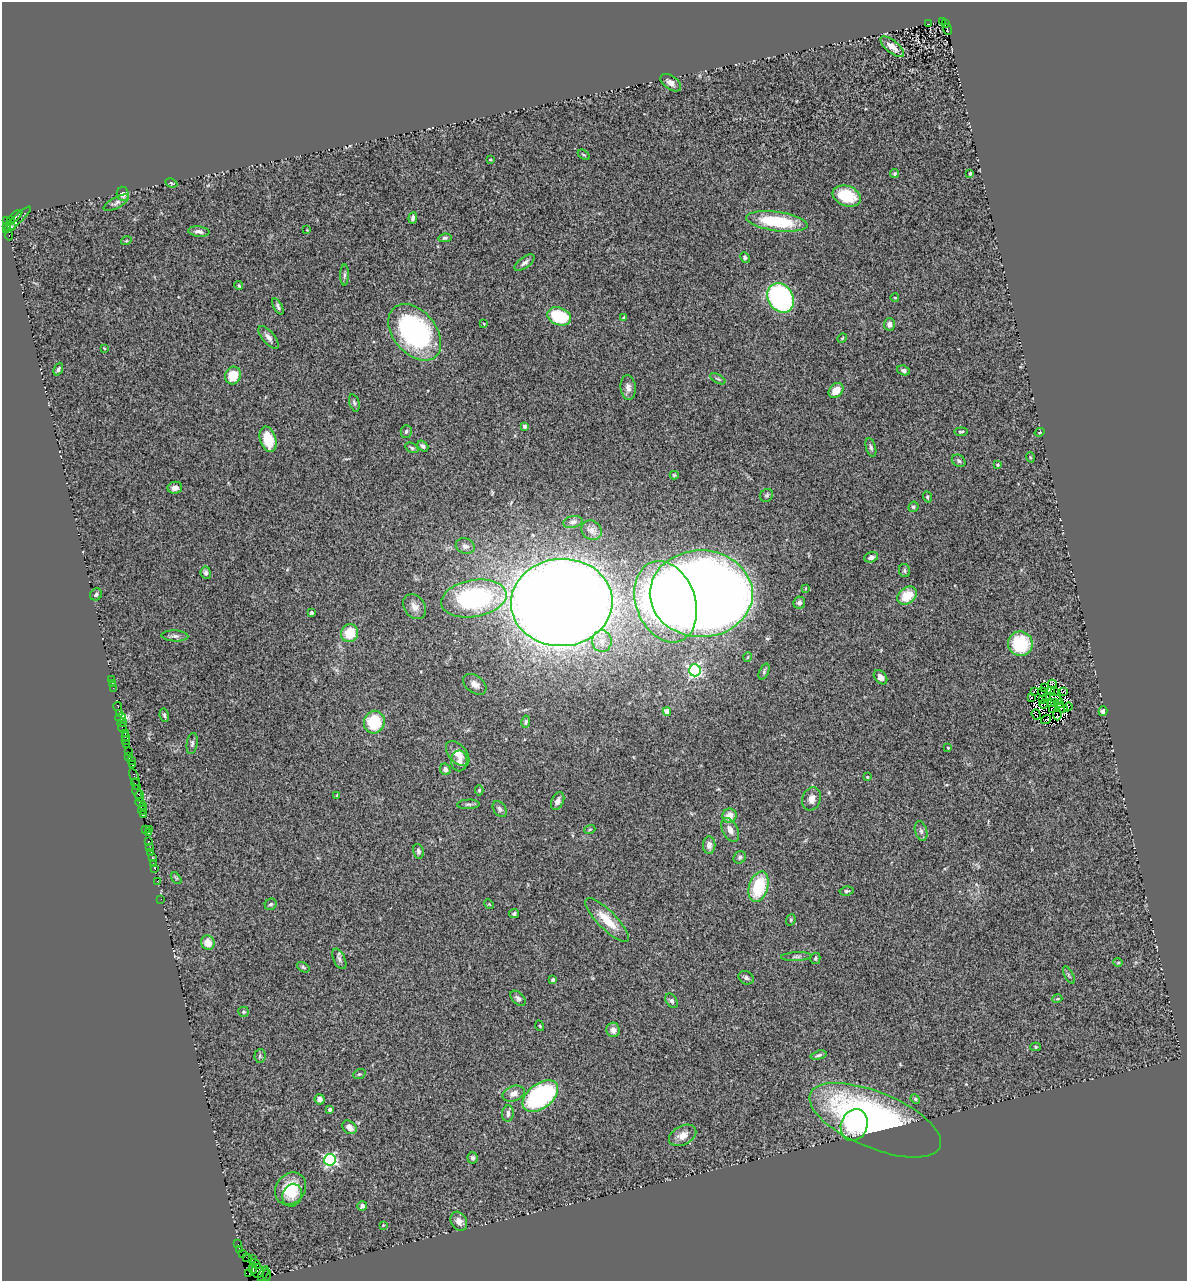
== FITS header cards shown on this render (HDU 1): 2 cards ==
NAXIS1  =                 1185
NAXIS2  =                 1279

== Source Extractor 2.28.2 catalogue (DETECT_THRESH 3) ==
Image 1185 x 1279 px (HDU 1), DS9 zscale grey, 1 PNG px = 1 image px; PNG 1189 x 1283 px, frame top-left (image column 1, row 1279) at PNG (2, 2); each listed source drawn as its Kron ellipse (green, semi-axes under 4 px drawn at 4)
Background 1.36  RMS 0.11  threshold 0.333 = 3 sigma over >= 5 px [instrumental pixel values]
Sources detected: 234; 9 with non-positive FLUX_AUTO (blend fragments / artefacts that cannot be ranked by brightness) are neither listed nor drawn; the other 225 listed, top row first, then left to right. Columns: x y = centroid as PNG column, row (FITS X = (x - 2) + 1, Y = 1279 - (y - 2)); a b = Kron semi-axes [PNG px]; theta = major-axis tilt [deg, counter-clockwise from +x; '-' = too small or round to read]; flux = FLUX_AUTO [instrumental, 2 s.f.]
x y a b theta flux
942 21 2 2 - 99
929 24 3 2 - 4.3
945 24 3 2 - 400
947 29 6 3 -71 210
892 47 14 6 -40 69
671 83 12 6 -34 40
584 155 7 3 -34 9.2
490 160 3 2 - 4.8
895 174 4 4 - 16
970 174 4 3 - 10
171 183 6 3 -27 8.4
123 194 7 6 - 59
847 196 14 10 -20 270
116 203 14 5 29 26
15 216 9 4 39 520
413 218 6 3 83 22
17 220 18 3 44 230
7 221 3 3 - 150
10 221 3 3 - 62
777 221 31 9 -8 430
11 226 3 2 - 27
7 227 2 2 - 43
307 230 3 3 - 5.5
199 231 10 5 -6 31
9 235 5 3 - 180
445 238 7 4 6 15
126 241 5 3 - 7.1
745 258 5 4 - 12
525 263 11 5 36 30
344 275 10 4 89 17
239 286 4 3 - 9.4
780 298 15 12 -56 1200
895 298 4 3 - 4.9
278 306 9 4 -62 19
559 316 12 8 -19 380
624 318 4 4 - 15
484 324 3 3 - 4.9
889 324 6 5 - 32
415 332 32 21 -50 1400
268 337 14 6 -50 38
842 338 5 4 - 7.8
104 348 4 3 - 5.8
58 369 6 4 66 16
904 370 6 4 -20 21
233 375 9 8 - 150
718 379 8 3 -29 10
628 387 12 7 -84 38
836 390 8 6 44 100
354 403 9 5 -73 16
524 427 4 4 - 17
406 431 6 5 - 20
961 432 6 3 5 11
1040 432 5 3 - 6.2
268 439 13 8 -73 190
423 446 6 4 -40 18
871 447 10 5 -74 20
412 448 7 4 -29 15
1030 457 5 3 - 7.5
959 461 7 5 -32 17
998 465 4 4 - 9.6
674 475 4 4 - 9.3
175 488 7 6 - 43
767 495 7 6 - 14
927 497 6 3 -70 10
913 507 5 5 - 12
573 522 10 6 12 21
592 530 10 9 - 37
465 546 9 7 -20 35
871 557 7 5 17 26
904 571 6 5 - 14
206 573 6 5 - 20
806 588 4 2 - 4.8
96 594 6 5 - 16
701 594 51 43 0 14000
907 596 10 8 35 170
474 599 33 18 10 1100
562 602 51 43 4 22000
666 602 42 29 -70 4900
799 603 6 5 - 26
415 607 13 10 -54 56
311 613 3 3 - 24
350 633 9 8 - 180
175 636 13 5 -2 26
602 641 11 10 - 65
1020 644 12 12 - 390
748 657 5 3 - 7.2
695 670 6 6 - 1200
764 671 8 4 66 14
880 677 8 5 -48 46
111 679 3 2 - 26
112 683 3 2 - 14
475 684 13 8 -36 48
1052 684 4 2 - 62
113 688 2 2 - 12
1044 688 2 2 - 6.5
1034 691 3 2 - 25
1050 691 4 2 - 10
1063 691 3 2 - 27
1042 692 5 2 - 10
1054 692 4 2 - 7.3
1047 697 2 2 - 6.2
1031 698 3 2 - 43
1054 698 9 2 -19 8.5
1042 700 4 2 - 8.2
1051 703 4 2 - 15
1054 703 4 2 - 3.8
1059 703 4 3 - 30
1044 704 5 3 - 3.7
118 706 4 2 - 20
1068 707 4 3 - 20
1061 708 6 3 -4 19
1053 709 3 2 - 15
667 711 4 4 - 100
1103 711 5 4 - 12
120 713 3 3 - 45
1057 714 6 2 -85 22
164 715 7 4 -80 14
1036 715 5 2 - 6.1
120 717 5 3 - 350
1046 720 5 2 - 5.2
122 722 5 2 - 68
374 722 11 10 - 330
526 722 6 4 79 14
122 728 5 2 - 41
125 734 3 2 - 18
125 737 3 2 - 20
126 741 3 2 - 83
192 743 10 5 80 18
126 744 2 2 - 43
948 748 3 2 - 6.8
128 752 3 2 - 17
458 754 15 9 -48 75
129 757 3 2 - 110
131 761 4 3 - 160
459 761 10 8 89 40
133 765 3 2 - 41
445 769 6 5 - 31
134 777 9 3 -68 250
867 777 3 3 - 5.9
136 784 6 3 -62 64
479 790 5 4 - 12
137 792 7 3 -72 260
337 795 4 3 - 5.8
140 796 6 3 90 160
812 799 12 9 72 56
558 801 9 6 64 34
140 802 4 3 - 120
468 804 11 4 2 18
143 806 2 2 - 29
500 809 9 6 -56 19
142 810 4 3 - 60
143 815 4 2 - 87
729 816 7 7 - 81
146 829 3 2 - 49
590 829 5 3 - 7.8
149 830 2 2 - 14
730 830 13 7 -63 54
921 831 10 6 -75 24
149 833 3 2 - 41
148 841 4 3 - 130
709 845 8 6 -88 35
150 847 3 2 - 47
418 851 8 5 -78 18
151 852 2 2 - 33
152 857 3 2 - 87
740 857 6 5 - 16
153 863 3 2 - 63
155 869 3 2 - 40
176 878 7 3 -53 8.8
157 881 2 2 - 24
759 887 16 9 73 390
846 891 7 4 7 14
161 899 2 2 - 23
271 904 6 5 - 15
489 904 5 4 - 7.5
514 913 5 4 - 14
607 920 29 9 -45 170
791 920 6 4 70 11
208 943 7 6 - 80
796 957 15 4 2 23
815 958 6 5 - 11
339 959 11 6 -64 24
1118 962 4 4 - 8.6
303 967 7 4 -32 11
1069 975 9 3 -61 13
746 978 8 6 -28 20
553 980 4 3 - 18
518 998 9 5 -44 21
1057 999 5 3 - 6.8
672 1001 8 5 -56 19
243 1012 5 5 - 12
540 1026 5 3 - 6.6
613 1030 7 6 - 46
1036 1047 5 4 - 9.8
819 1055 8 4 14 15
260 1056 7 5 86 13
359 1074 6 4 20 11
514 1094 11 7 20 47
540 1096 20 12 38 1000
320 1099 5 5 - 36
915 1099 5 4 - 9.5
329 1109 3 3 - 21
508 1113 8 6 84 28
875 1120 70 28 -22 2200
854 1125 16 13 69 240
349 1127 8 6 -40 54
683 1135 14 9 27 66
473 1158 6 5 - 22
330 1160 6 6 - 1200
291 1189 17 14 52 210
292 1195 11 9 70 58
362 1206 5 5 - 22
459 1221 10 7 -61 45
383 1225 3 3 - 4.7
238 1244 2 2 - 17
240 1250 4 2 - 66
242 1254 2 2 - 99
247 1258 4 2 - 130
252 1259 3 2 - 7.6
255 1264 6 3 -38 320
253 1269 5 3 - 30
257 1271 7 6 - 340
249 1273 4 3 - 63
263 1274 8 3 61 220
267 1275 6 3 87 190
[9 non-positive-flux detections neither listed nor drawn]